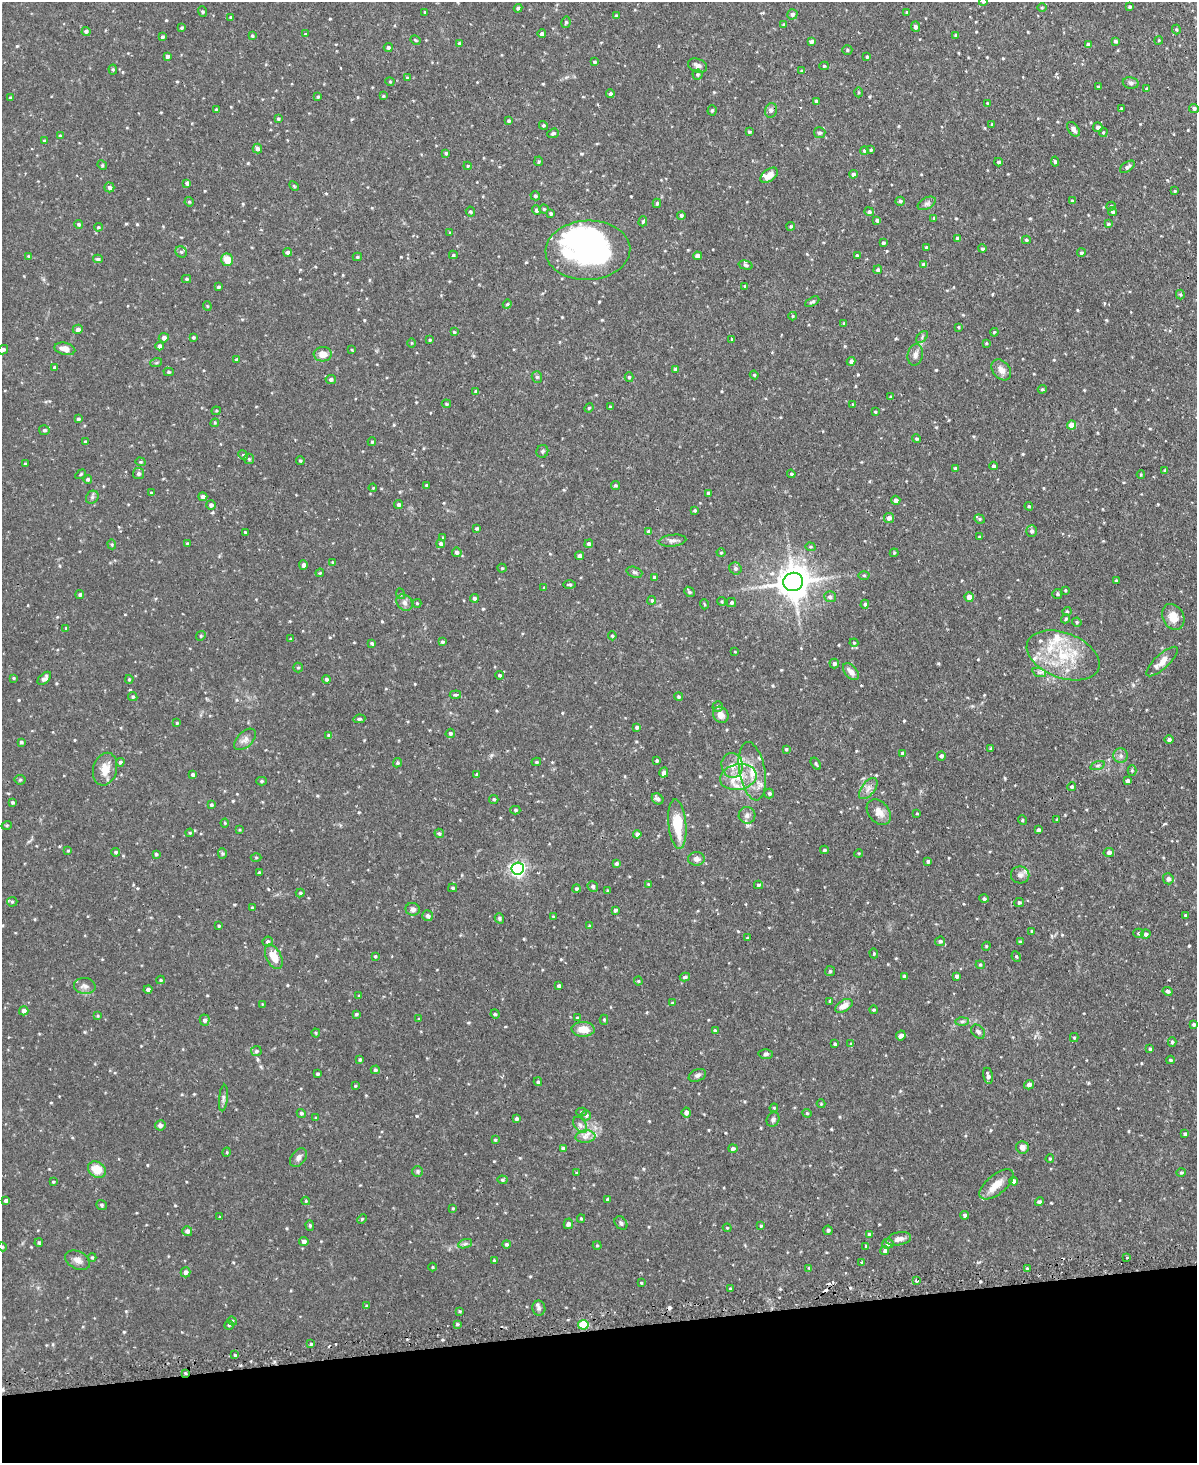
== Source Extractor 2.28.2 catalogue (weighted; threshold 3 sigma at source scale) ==
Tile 10 of 4 x 3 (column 2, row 3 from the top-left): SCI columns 1225-2419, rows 157-1617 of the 4838 x 4810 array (HDU 1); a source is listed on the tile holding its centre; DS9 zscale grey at full resolution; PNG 1199 x 1465 px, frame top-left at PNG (2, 2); each listed source drawn as its Kron ellipse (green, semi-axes under 4 px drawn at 4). Shown black and unused: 9% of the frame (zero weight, under 2 of 3 exposures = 4% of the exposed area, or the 3 px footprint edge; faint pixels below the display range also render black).
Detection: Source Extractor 2.28.2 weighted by HDU 2 'WHT'; one run over the whole footprint, this tile lists its part. Background 0.0943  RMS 0.0055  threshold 0.0249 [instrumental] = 3 sigma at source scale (4.5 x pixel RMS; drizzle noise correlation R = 1.50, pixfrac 1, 0.05/0.05 arcsec/px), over >= 5 px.
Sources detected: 628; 3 inside a brighter object's white glare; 5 cosmic-ray / hot-pixel residue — neither listed nor drawn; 10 inside a brighter listed object's ellipse — not listed separately; of the other 610, all 500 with FLUX_AUTO >= 0.514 (the completeness limit of this list) listed and drawn (110 fainter detections not listed), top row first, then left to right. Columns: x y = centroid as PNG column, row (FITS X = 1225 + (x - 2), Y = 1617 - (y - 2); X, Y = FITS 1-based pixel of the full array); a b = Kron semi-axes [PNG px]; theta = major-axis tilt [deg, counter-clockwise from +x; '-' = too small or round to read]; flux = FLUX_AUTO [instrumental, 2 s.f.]
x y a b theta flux
983 2 4 4 - 0.84
1042 7 5 3 - 0.54
1130 7 4 3 - 0.8
518 8 4 4 - 1.2
203 11 5 4 - 0.83
425 12 3 3 - 0.75
907 12 4 3 - 0.84
792 14 5 5 - 1.5
616 16 4 3 - 0.69
231 17 4 3 - 0.6
566 22 5 4 - 0.96
784 25 3 3 - 0.85
915 27 5 4 - 1.7
182 28 4 3 - 0.66
1176 30 5 4 - 0.62
86 31 4 4 - 1.2
305 34 4 3 - 0.52
542 34 4 4 - 1.6
956 35 4 3 - 0.93
252 36 4 3 - 0.72
162 37 4 4 - 0.95
416 40 5 3 - 0.69
1159 40 4 3 - 0.53
811 41 4 3 - 1.5
1115 41 4 3 - 0.96
459 43 4 4 - 0.57
1088 45 4 4 - 1.7
388 47 4 4 - 1.2
847 50 5 4 - 0.83
167 56 4 4 - 1.3
867 57 4 4 - 0.66
594 62 4 4 - 0.9
698 66 10 6 -20 2.1
824 66 5 4 - 0.75
113 70 5 4 - 0.75
802 71 4 3 - 1
697 74 5 5 - 0.84
407 78 3 3 - 0.53
390 82 4 4 - 0.64
1131 83 8 5 -10 1.4
1098 87 4 3 - 0.64
1147 89 4 3 - 0.88
858 92 5 3 - 0.6
610 94 4 4 - 1.4
383 96 4 4 - 0.65
318 97 4 3 - 0.76
10 98 3 3 - 0.74
816 101 3 3 - 1.1
987 103 4 3 - 0.59
1121 108 3 2 - 0.55
1194 108 5 4 - 1.3
217 110 4 3 - 0.99
712 110 5 4 - 0.77
771 110 7 6 - 1.6
278 119 4 3 - 0.87
508 121 4 4 - 0.95
992 124 3 3 - 0.54
543 125 5 4 - 0.9
1098 127 5 4 - 1.5
1073 129 8 5 -54 2.1
749 132 4 3 - 0.72
1103 132 5 4 - 0.56
553 133 6 4 19 1.2
820 133 6 5 - 1.1
60 136 4 3 - 0.53
44 141 4 4 - 0.66
257 149 5 5 - 1.6
864 150 4 4 - 0.9
871 150 3 3 - 0.7
446 153 4 4 - 0.92
539 161 4 4 - 0.67
999 162 4 3 - 0.86
1055 162 5 4 - 0.91
102 165 5 4 - 0.68
468 166 4 4 - 0.54
1127 167 8 4 34 1.4
853 174 4 4 - 1.5
769 175 10 6 38 4.4
187 183 4 4 - 1.7
294 186 6 3 -45 0.59
109 187 5 5 - 1.6
1175 191 4 4 - 0.55
535 196 5 4 - 0.91
900 201 4 4 - 1
1072 201 4 4 - 1
189 202 5 4 - 0.73
657 203 4 3 - 0.87
927 203 10 5 28 1.7
1111 206 4 4 - 0.73
544 209 4 4 - 0.67
536 210 5 4 - 1.5
470 212 5 4 - 0.85
869 212 4 4 - 1.4
1112 212 4 4 - 1.1
551 214 3 3 - 0.85
681 215 4 4 - 0.9
934 218 4 4 - 0.71
877 220 4 4 - 1.1
643 221 5 4 - 0.9
79 224 4 4 - 0.97
1108 224 4 3 - 0.6
791 226 4 4 - 0.76
98 227 4 3 - 0.65
450 233 4 3 - 0.57
957 238 4 4 - 1.1
1026 240 4 4 - 0.78
883 243 3 3 - 0.91
926 247 4 3 - 0.85
982 249 4 4 - 0.74
588 250 42 30 3 95
181 252 6 5 - 1.1
288 252 4 4 - 1.7
1081 253 4 4 - 0.9
453 255 4 4 - 0.68
857 255 4 3 - 0.87
29 256 4 4 - 0.55
697 256 4 4 - 2.1
357 257 4 3 - 0.75
98 259 5 4 - 0.97
227 260 6 5 - 7.7
746 265 7 4 -15 1.1
924 265 4 4 - 2
878 270 4 4 - 1.2
186 279 5 4 - 0.85
745 286 3 3 - 0.82
218 287 3 3 - 0.86
1180 294 5 4 - 0.68
812 302 8 4 27 1.1
507 304 4 4 - 0.7
207 306 4 4 - 0.56
793 316 4 4 - 0.62
844 323 4 3 - 0.54
958 327 4 3 - 0.52
78 329 5 4 - 1.8
454 332 4 4 - 0.64
994 332 4 3 - 0.55
193 337 3 3 - 0.75
922 337 7 4 47 0.95
164 338 5 5 - 1.6
732 339 4 3 - 0.88
430 340 4 3 - 0.63
411 343 5 3 - 0.51
986 343 4 4 - 0.54
159 346 4 4 - 1.8
65 349 10 6 -14 4.3
3 350 5 4 - 1.5
352 350 4 3 - 0.54
323 354 9 7 4 5.3
915 355 11 7 77 2.6
236 360 4 3 - 0.95
851 361 4 4 - 1.5
156 363 6 3 18 0.66
54 367 4 4 - 0.92
675 369 4 3 - 1
1001 370 12 8 -50 3.6
169 372 5 4 - 0.74
754 375 4 4 - 0.65
537 377 6 5 - 1.1
629 377 5 4 - 0.87
331 379 5 4 - 1.5
1042 389 4 4 - 0.73
476 391 4 3 - 1.5
891 397 4 3 - 0.65
446 404 5 4 - 0.63
853 405 3 3 - 0.8
610 407 3 3 - 0.57
589 408 5 4 - 0.64
216 411 4 4 - 0.62
875 412 4 3 - 0.68
78 419 3 3 - 0.9
215 423 4 4 - 0.6
1072 425 4 4 - 6.6
44 430 5 5 - 0.85
917 439 4 4 - 0.72
85 442 3 3 - 0.7
372 442 4 4 - 0.69
542 451 6 6 - 0.98
243 455 5 4 - 0.66
249 459 5 5 - 0.96
300 461 4 3 - 0.73
140 462 5 4 - 0.69
25 464 3 3 - 0.55
993 466 4 4 - 1
955 469 4 3 - 1.8
1165 470 4 3 - 0.68
138 473 5 5 - 1.5
81 474 6 3 33 0.56
791 474 4 3 - 0.58
1141 474 4 4 - 0.62
88 479 4 4 - 1
427 485 4 3 - 1.2
615 485 4 4 - 0.82
373 488 4 3 - 0.55
151 493 4 3 - 0.57
708 493 4 4 - 1.5
92 497 7 5 47 1.3
203 497 4 4 - 1.6
896 500 4 4 - 1.9
399 504 4 4 - 1.4
211 505 5 4 - 1.6
1029 506 4 4 - 0.62
695 510 4 3 - 0.73
889 518 5 5 - 2.3
979 519 5 4 - 0.76
477 528 4 3 - 0.95
1032 531 6 5 - 1.5
245 532 3 3 - 0.53
649 532 4 4 - 1.6
979 537 3 3 - 0.58
443 538 4 3 - 0.69
673 541 14 6 6 2.2
187 543 4 3 - 0.65
112 544 5 4 - 0.74
441 544 4 4 - 1.5
589 544 4 4 - 1.6
810 547 5 4 - 0.68
457 552 5 4 - 1.3
721 553 4 4 - 0.56
894 553 4 4 - 0.59
580 556 4 4 - 1.7
333 562 4 3 - 0.56
303 565 4 4 - 1.9
502 568 4 4 - 0.61
735 568 6 5 - 1.3
634 572 8 5 -19 1.2
320 573 4 3 - 0.6
864 575 5 3 - 0.68
655 577 4 4 - 1.2
1116 581 4 3 - 0.98
793 582 10 9 - 1000
569 584 6 3 0 0.75
544 587 4 3 - 0.54
1065 590 4 3 - 0.57
689 592 6 4 -43 0.98
80 594 4 4 - 1
401 594 5 3 - 0.54
1057 594 5 5 - 0.82
830 597 6 5 - 1.5
969 597 4 4 - 3.8
474 598 4 4 - 1.3
652 600 4 4 - 0.96
721 601 4 4 - 0.61
404 603 9 7 -46 2.3
417 603 4 4 - 0.55
731 603 4 4 - 0.98
704 604 5 3 - 0.61
865 604 4 4 - 1
1067 611 4 4 - 0.61
1173 617 13 10 -63 6.9
1066 619 5 4 - 0.78
1077 622 5 4 - 0.69
66 628 4 3 - 0.54
201 636 5 4 - 0.74
612 636 4 3 - 0.63
291 639 4 3 - 0.64
442 642 4 3 - 0.96
854 643 4 4 - 0.62
372 644 4 3 - 0.88
735 652 3 3 - 0.99
1063 655 38 22 -21 29
1162 661 20 7 43 5.3
834 664 5 5 - 1.2
298 667 5 4 - 0.83
851 672 10 6 -49 3.6
1039 672 7 4 -18 1.2
500 675 4 4 - 0.97
13 678 3 3 - 0.6
44 678 8 4 44 2.4
129 679 4 3 - 0.64
326 679 4 4 - 1.2
455 695 6 3 5 0.69
133 697 5 4 - 0.87
679 697 4 4 - 0.78
718 706 5 5 - 1.2
721 715 9 7 -52 3.6
359 719 6 4 8 0.89
177 723 3 3 - 0.69
637 727 4 3 - 1.2
450 733 5 4 - 1.2
329 735 4 4 - 1.3
245 739 13 7 44 2.8
1169 739 4 4 - 1.3
21 742 3 3 - 0.81
786 749 4 3 - 0.65
991 749 3 3 - 0.88
902 753 3 3 - 0.7
941 756 5 4 - 1.2
1121 756 7 7 - 1.9
657 761 3 3 - 0.76
120 762 4 4 - 1.1
536 762 5 3 - 0.73
397 763 5 4 - 0.87
816 764 7 3 -57 0.79
732 765 12 10 -78 5.2
1098 765 7 3 19 0.91
105 769 16 12 74 7.8
1132 770 5 4 - 0.66
752 771 29 13 -80 13
664 773 5 4 - 2
477 774 4 4 - 1.1
193 775 4 4 - 0.97
738 777 18 12 10 11
20 780 5 5 - 0.72
262 781 5 4 - 0.81
1128 781 4 4 - 1.9
1072 786 4 4 - 0.93
868 789 12 6 52 3
769 793 5 4 - 1.1
494 799 4 4 - 0.83
658 799 6 5 - 1.7
12 802 4 3 - 0.86
211 805 4 4 - 0.82
515 810 5 4 - 0.91
879 812 14 10 -50 4.7
917 813 3 3 - 0.52
747 815 8 8 - 2.3
1022 820 5 3 - 0.54
1057 820 3 3 - 0.61
225 823 4 4 - 0.55
677 824 25 9 -84 16
7 825 5 3 - 0.55
240 830 3 3 - 0.54
1038 830 4 3 - 1.4
190 833 4 4 - 0.6
439 833 5 4 - 0.91
637 834 4 4 - 2.1
824 850 4 3 - 0.86
68 851 4 4 - 0.54
116 852 4 4 - 0.89
1109 852 5 4 - 2.1
222 853 5 4 - 0.89
859 853 4 3 - 0.53
156 854 3 3 - 0.79
256 857 5 3 - 0.57
696 859 8 6 6 2.5
928 861 4 3 - 1.2
616 863 4 4 - 1.2
518 869 6 6 - 150
259 873 3 3 - 1.2
1020 875 9 8 - 2.4
1168 879 5 5 - 1.8
648 884 4 4 - 0.62
758 885 4 3 - 0.85
593 886 5 5 - 1.3
453 888 4 3 - 0.74
576 889 4 4 - 1
607 891 3 3 - 0.57
300 893 4 4 - 0.65
984 899 4 4 - 1.1
12 902 5 5 - 0.78
1019 903 4 4 - 1.1
252 908 4 3 - 0.99
413 909 7 6 - 2
615 910 4 3 - 1.1
1185 915 4 3 - 0.63
428 916 5 5 - 1.5
553 916 4 4 - 0.54
499 918 5 4 - 0.96
219 926 3 2 - 0.54
589 926 4 4 - 0.65
1032 931 4 3 - 0.54
1138 933 5 4 - 0.7
1146 934 5 4 - 1.4
747 938 3 3 - 0.69
940 941 5 4 - 1
268 942 5 5 - 1.3
1020 942 4 3 - 1
986 946 4 4 - 0.61
874 953 5 4 - 0.61
375 956 3 3 - 0.66
274 957 13 7 -63 7.6
1016 957 5 4 - 0.82
980 965 4 4 - 0.63
830 971 5 5 - 0.76
904 976 3 3 - 0.92
957 976 4 4 - 1.6
685 977 5 4 - 1.1
160 980 4 4 - 0.67
638 981 4 4 - 0.58
85 986 11 8 -6 2.6
559 986 3 3 - 1.2
148 989 4 4 - 1.5
1168 991 5 4 - 1.2
359 996 3 3 - 0.83
830 1001 4 4 - 0.75
672 1003 4 4 - 0.54
262 1004 4 3 - 0.51
844 1006 10 5 31 4.2
873 1010 4 3 - 0.7
24 1011 4 4 - 1.8
356 1014 4 4 - 0.69
495 1014 4 3 - 0.76
98 1016 4 3 - 0.55
577 1018 4 3 - 0.64
419 1019 3 2 - 0.57
205 1020 5 5 - 1.6
604 1020 5 4 - 0.78
962 1021 7 4 1 1.1
1194 1024 3 3 - 1
583 1029 11 7 -4 6.4
715 1030 4 3 - 1.1
978 1032 8 6 -43 1.4
316 1033 4 4 - 0.62
901 1035 5 4 - 2.3
1074 1038 4 4 - 0.61
1172 1042 5 4 - 1
835 1044 3 3 - 0.97
851 1044 4 4 - 0.82
1150 1049 4 3 - 0.9
256 1051 5 5 - 1.2
766 1054 7 4 3 1.1
360 1059 4 3 - 0.79
1170 1060 4 3 - 0.8
375 1070 4 4 - 0.98
318 1074 3 3 - 0.91
697 1075 9 6 25 1.4
988 1076 8 5 -77 1.9
538 1082 4 3 - 0.86
1029 1085 5 4 - 1.8
355 1086 4 3 - 0.52
223 1098 13 4 84 1.5
821 1104 4 4 - 0.52
774 1108 4 4 - 0.61
582 1112 5 4 - 0.82
301 1113 5 4 - 1
686 1113 5 4 - 1.9
807 1113 4 4 - 0.67
586 1115 5 5 - 1.4
316 1118 4 4 - 0.68
516 1119 3 3 - 1.2
773 1120 7 6 - 1.6
160 1125 5 5 - 2
580 1125 9 5 -54 1.8
1185 1134 4 3 - 1
585 1137 10 6 6 2.8
495 1140 4 3 - 0.77
1022 1147 6 6 - 2.6
733 1148 4 4 - 1.4
563 1149 4 4 - 1.8
227 1152 5 3 - 0.55
298 1158 10 7 53 2.2
1050 1159 4 3 - 0.77
97 1170 9 7 -31 8.7
418 1171 5 5 - 1
577 1172 3 2 - 0.52
1181 1172 5 4 - 0.74
502 1180 5 4 - 0.81
1014 1181 4 4 - 2
53 1182 3 3 - 0.57
997 1184 20 9 39 6.9
608 1199 4 3 - 1.1
6 1201 4 3 - 1.3
306 1201 4 4 - 0.52
1040 1202 4 4 - 1.2
102 1205 5 4 - 1
453 1208 3 3 - 0.56
965 1215 4 4 - 1.3
219 1217 3 2 - 0.57
581 1218 4 4 - 0.59
362 1219 5 4 - 0.64
621 1223 7 5 -47 1.3
568 1224 5 4 - 1.7
310 1225 5 4 - 0.8
761 1226 3 3 - 0.62
727 1228 4 4 - 0.51
828 1230 5 4 - 1.1
187 1231 5 5 - 2.2
869 1234 4 4 - 0.81
899 1239 12 6 12 3
304 1242 4 4 - 1.8
39 1243 4 3 - 0.72
888 1243 5 5 - 1.7
465 1244 7 4 18 1.4
507 1244 4 4 - 0.94
597 1245 4 4 - 0.6
866 1246 4 3 - 0.55
2 1247 5 4 - 0.67
885 1251 4 4 - 1.3
92 1257 4 4 - 0.62
1127 1258 3 2 - 0.58
78 1260 13 8 -26 3.2
494 1261 4 3 - 1
861 1262 3 2 - 0.92
432 1267 4 3 - 0.53
809 1268 4 4 - 0.53
1027 1268 3 3 - 2.4
186 1272 5 5 - 1.8
916 1281 4 3 - 1
641 1283 3 3 - 0.52
730 1289 4 3 - 0.61
367 1306 4 3 - 0.81
539 1308 7 6 - 1.7
459 1311 4 3 - 0.61
232 1321 5 4 - 0.68
457 1324 4 4 - 0.84
229 1325 5 4 - 0.65
583 1325 5 5 - 22
311 1344 4 4 - 0.82
235 1355 3 3 - 0.96
185 1373 4 3 - 0.57
Overlapping masked pixels (flux is a lower limit): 2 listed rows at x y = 588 250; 185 1373
Isophote crosses this tile's border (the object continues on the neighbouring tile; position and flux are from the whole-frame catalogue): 3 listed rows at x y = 983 2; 3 350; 2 1247